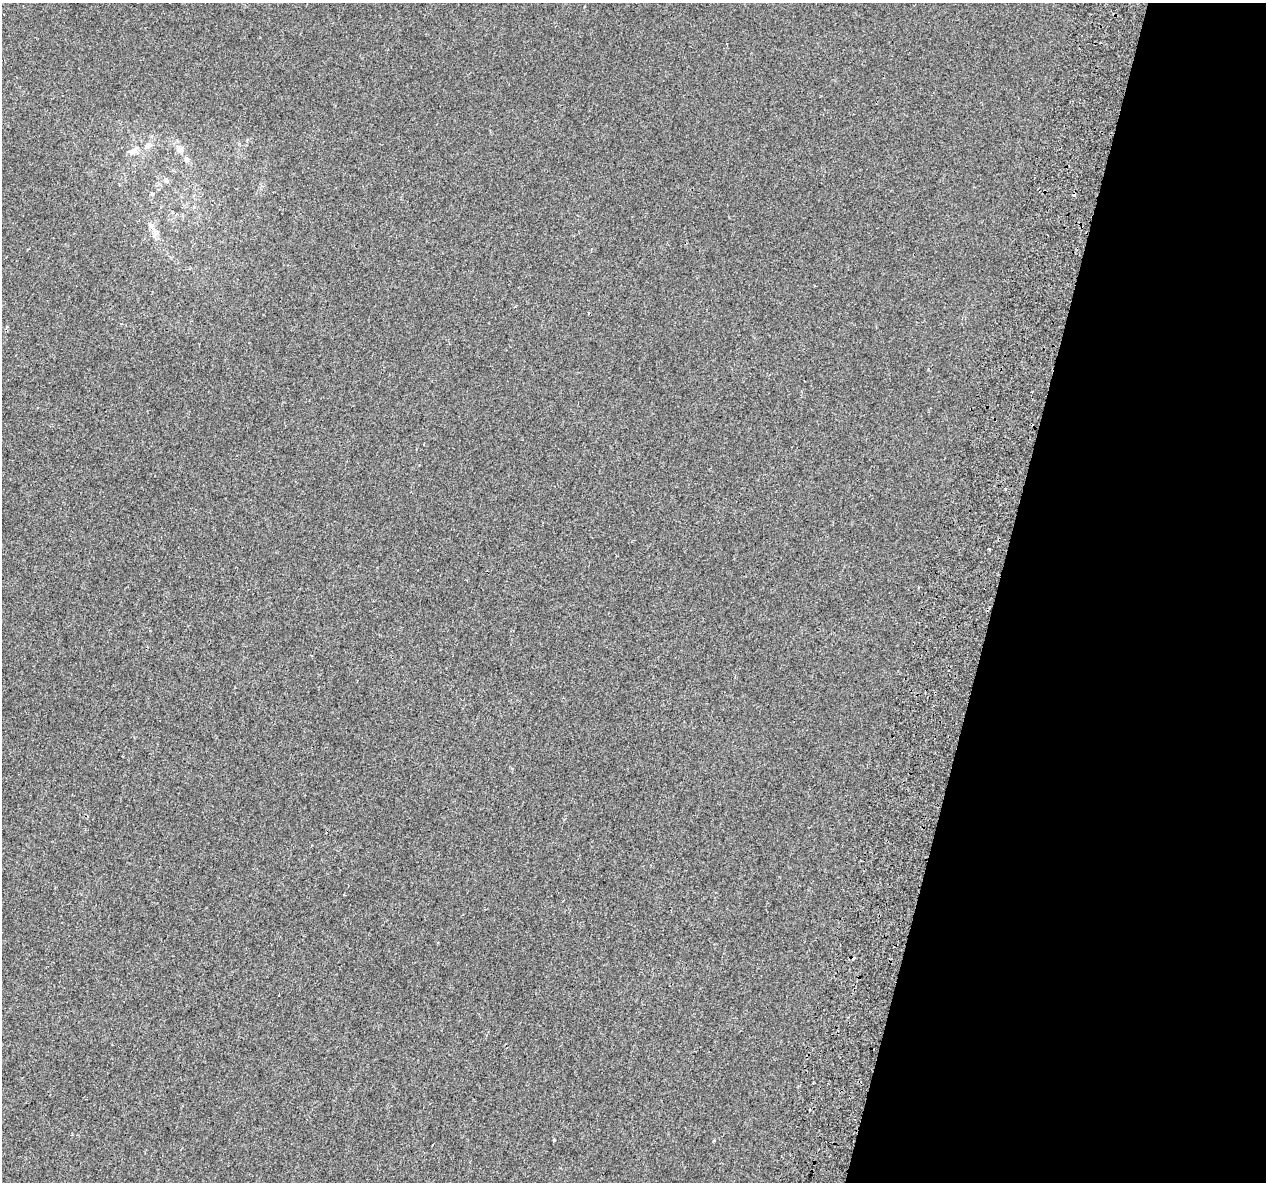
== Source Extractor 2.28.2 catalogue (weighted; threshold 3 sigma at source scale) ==
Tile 8 of 4 x 4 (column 4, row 2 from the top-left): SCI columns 3886-5149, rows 2746-3925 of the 5235 x 5432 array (HDU 1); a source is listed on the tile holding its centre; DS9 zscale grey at full resolution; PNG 1268 x 1184 px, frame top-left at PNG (2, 3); no overlay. Shown black and unused: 21% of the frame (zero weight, under 2 of 3 exposures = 7% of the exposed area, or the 3 px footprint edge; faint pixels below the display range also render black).
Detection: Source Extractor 2.28.2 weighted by HDU 2 'WHT'; one run over the whole footprint, this tile lists its part. Background -3.38e-04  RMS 0.0045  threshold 0.0203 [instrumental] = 3 sigma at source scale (4.5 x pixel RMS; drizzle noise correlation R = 1.50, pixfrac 1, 0.0396/0.0396 arcsec/px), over >= 5 px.
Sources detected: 10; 5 cosmic-ray / hot-pixel residue — not listed; the other 5 listed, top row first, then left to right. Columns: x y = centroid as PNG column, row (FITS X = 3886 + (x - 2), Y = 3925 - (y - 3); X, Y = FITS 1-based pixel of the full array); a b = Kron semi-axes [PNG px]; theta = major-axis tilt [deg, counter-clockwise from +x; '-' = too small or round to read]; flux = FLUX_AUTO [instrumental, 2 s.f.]
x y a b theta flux
147 146 8 7 - 1.3
180 150 10 7 -1 1.5
132 152 9 5 60 1.4
988 549 3 3 - 1.7
554 1140 3 3 - 1.5